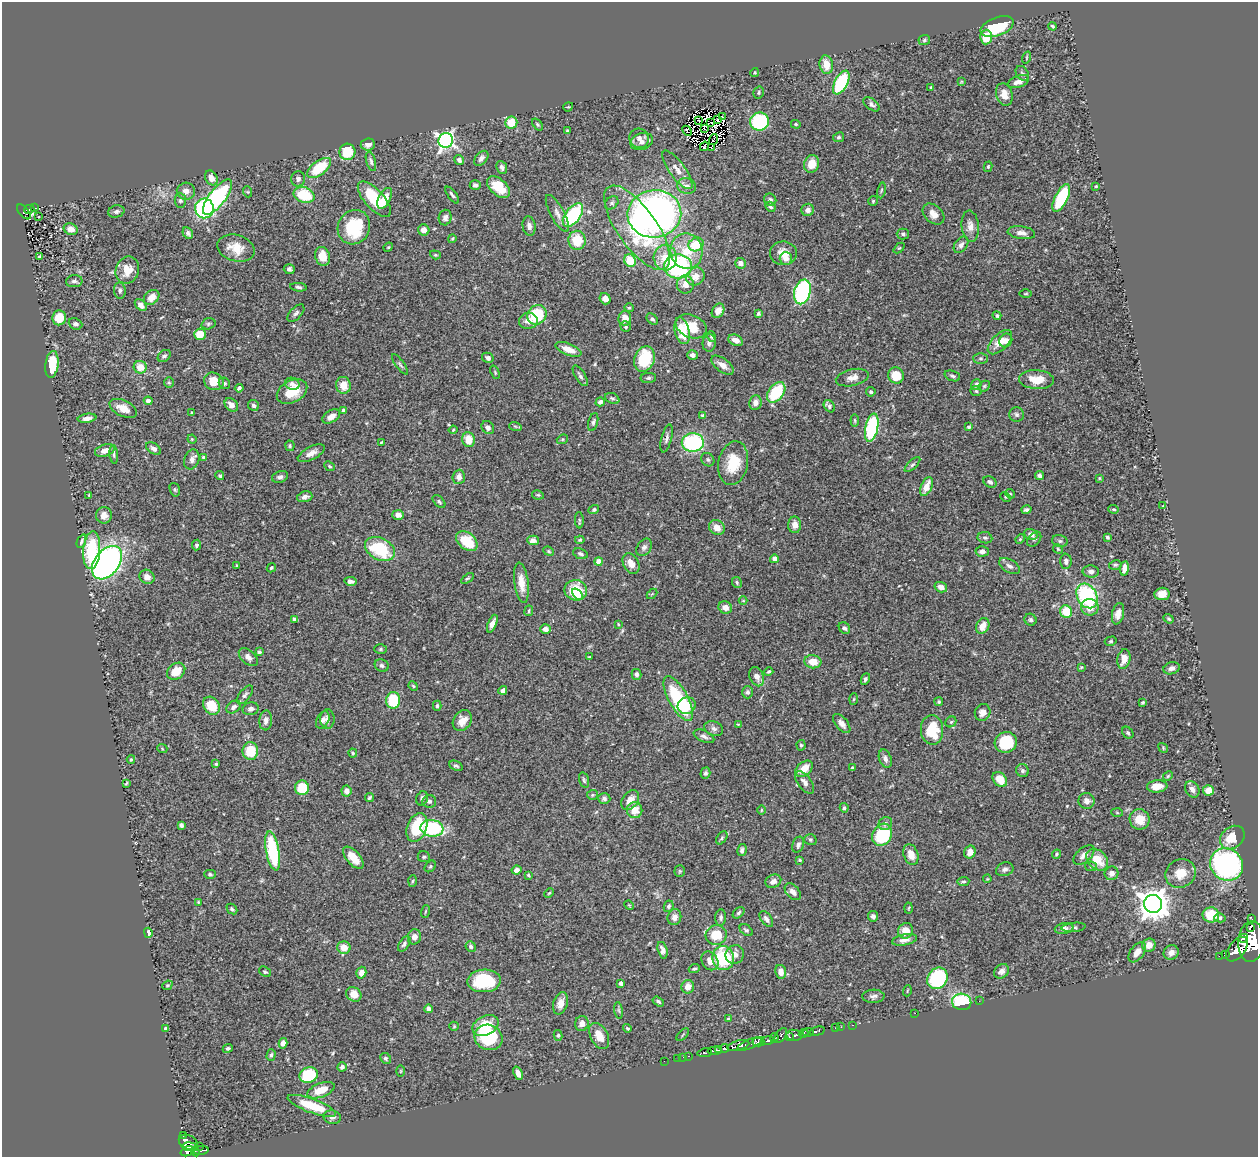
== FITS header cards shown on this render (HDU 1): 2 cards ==
NAXIS1  =                 1256
NAXIS2  =                 1155

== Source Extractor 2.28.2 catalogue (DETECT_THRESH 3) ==
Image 1256 x 1155 px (HDU 1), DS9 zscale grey, 1 PNG px = 1 image px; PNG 1260 x 1159 px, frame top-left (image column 1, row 1155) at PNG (2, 2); each listed source drawn as its Kron ellipse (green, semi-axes under 4 px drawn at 4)
Background 0.438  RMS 0.017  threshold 0.0522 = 3 sigma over >= 5 px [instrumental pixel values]
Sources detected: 516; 4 with non-positive FLUX_AUTO (blend fragments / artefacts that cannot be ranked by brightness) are neither listed nor drawn; of the other 512, the 500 brightest by FLUX_AUTO listed and drawn (12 fainter detections omitted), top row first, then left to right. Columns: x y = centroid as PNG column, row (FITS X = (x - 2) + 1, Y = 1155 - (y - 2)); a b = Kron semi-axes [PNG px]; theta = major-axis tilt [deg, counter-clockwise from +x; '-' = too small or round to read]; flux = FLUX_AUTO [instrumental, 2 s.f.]
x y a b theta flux
997 26 17 9 21 57
1052 26 4 3 - 1.6
986 37 7 6 - 21
924 40 6 5 - 1.8
1027 57 6 3 72 1.1
826 65 9 7 -80 16
755 73 4 4 - 1.6
1022 73 8 6 -57 2.8
961 82 4 3 - 1.1
1018 82 11 5 20 8.7
841 83 13 6 62 100
931 87 3 3 - 1.3
759 93 6 5 - 1.8
1004 94 11 8 -73 11
872 104 9 5 -38 3.3
568 107 5 4 - 1.2
723 116 4 2 - 2.3
718 119 3 3 - 3.1
699 120 3 2 - 1.3
710 122 3 2 - 1.1
759 122 9 9 - 86
511 123 6 6 - 26
537 124 7 4 -52 1.8
796 124 5 4 - 1.5
704 129 3 3 - 2.2
567 131 3 3 - 1.4
687 131 5 3 - 2.4
839 137 6 4 28 2.1
639 138 10 9 - 6.7
713 139 6 2 72 2.4
446 140 7 7 - 350
642 142 11 8 18 6.9
368 144 7 6 - 5.2
704 146 5 3 - 1.9
711 148 3 2 - 1.3
347 152 8 8 - 41
481 158 8 5 50 5.1
459 160 5 4 - 3.6
371 161 10 4 -74 3.1
812 164 9 7 71 16
502 167 7 5 -66 3.7
988 167 5 4 - 1.5
319 168 14 7 37 46
677 170 23 8 -54 11
211 178 8 6 -60 8.1
298 179 7 7 - 4.2
475 185 5 5 - 3.6
687 186 9 7 -13 7.1
1096 186 3 2 - 1
499 187 13 8 -41 30
881 190 8 4 81 1.9
186 191 9 8 - 7.9
248 192 5 3 - 1.2
304 195 11 7 -18 47
452 195 10 4 -53 3
218 197 21 8 52 140
385 198 11 6 62 14
1061 198 15 6 63 92
374 199 22 9 -48 54
180 200 7 5 -85 2.9
770 200 6 6 - 3
873 201 5 5 - 1.7
612 203 7 5 44 2.6
770 207 5 4 - 2.4
34 208 4 2 - 14
204 208 10 9 - 130
29 209 5 3 - 37
808 210 6 6 - 5.9
116 211 8 6 14 3.2
24 212 9 4 -50 47
557 213 21 7 -61 7
654 214 27 23 6 570
933 214 12 8 -41 10
573 215 13 7 52 90
39 217 3 2 - 1.9
445 218 8 6 76 4.4
529 226 10 6 -79 4.7
970 226 15 8 -85 9.2
354 227 18 15 60 66
637 228 50 19 -55 130
71 229 7 5 -22 9
424 230 6 5 - 6.5
188 233 6 5 - 3.4
1021 233 14 6 -7 7
903 234 6 5 - 2.8
452 239 4 4 - 1.3
577 240 9 8 - 28
696 244 8 6 27 35
961 245 9 6 54 4.5
388 247 5 4 - 1.3
236 248 19 13 -16 21
899 248 6 4 42 1.5
686 251 18 16 -80 31
783 253 13 12 - 14
435 255 5 4 - 1.4
323 256 9 7 -72 18
40 257 4 3 - 2
665 258 13 11 -83 24
786 258 6 6 - 8.5
630 261 6 5 - 34
740 263 5 5 - 6.1
678 266 14 12 -4 160
289 269 5 5 - 3
127 270 14 11 70 18
695 276 9 8 - 13
74 281 8 6 4 3.7
685 284 9 8 - 11
298 287 8 4 -6 2.9
120 290 8 6 -84 3.6
802 292 12 8 74 170
1026 294 6 3 1 1.2
152 297 8 6 43 11
605 299 6 5 - 8.6
141 305 7 4 -46 4.8
629 308 5 4 - 1.4
718 311 8 6 61 8.7
296 313 11 5 47 3.8
758 313 4 4 - 1.9
537 315 10 9 - 57
997 316 4 4 - 1.9
59 318 7 7 - 22
625 318 7 6 - 11
652 319 6 4 -42 2.8
528 321 9 8 - 7.7
75 324 7 5 -22 3.2
208 324 7 5 16 2.5
691 326 16 11 -22 28
626 327 5 5 - 2.1
682 331 13 7 -76 30
200 334 6 5 - 22
711 337 6 4 -54 2
736 340 8 5 -24 8.9
1006 340 7 6 - 5.7
1000 342 15 8 45 16
709 343 9 6 84 4.5
568 349 14 5 -22 13
692 355 5 4 - 4
164 356 7 5 38 3.1
488 358 6 5 - 3.5
981 358 7 5 -1 2.4
644 359 13 10 70 55
52 364 13 6 83 47
400 364 12 4 -53 2.4
722 365 13 6 -37 7.7
140 367 6 6 - 17
495 372 7 3 -68 1.4
896 375 8 7 - 28
580 376 12 5 -59 3.4
952 376 8 5 -20 2.6
648 378 8 5 1 2.5
852 378 17 8 12 9
1036 380 17 9 -4 21
214 381 10 8 -22 19
169 383 5 5 - 1.9
224 383 6 5 - 2
292 384 7 6 - 4.8
343 385 8 7 - 15
976 385 6 5 - 4.4
984 386 6 5 - 1.8
239 388 4 4 - 4.1
292 391 16 11 29 28
976 391 5 5 - 1.8
776 392 11 7 52 59
871 392 5 4 - 2.5
612 398 7 5 -24 2.2
148 401 4 4 - 4.2
600 402 5 4 - 3.3
755 403 7 6 - 7.7
231 405 7 6 - 8.3
254 405 6 5 - 3.6
829 406 7 5 -54 3
123 408 15 8 -25 14
343 410 4 4 - 3
192 412 3 3 - 1.2
1017 415 7 7 - 3.5
331 416 10 6 33 8.8
702 416 4 4 - 2
87 418 9 4 8 6.4
855 421 6 4 -83 1.5
593 422 9 4 76 2.6
515 426 6 4 -19 1.8
969 427 4 3 - 1.8
488 428 7 5 -49 5.4
872 428 14 6 79 120
453 430 4 3 - 1.2
667 438 14 5 75 4
192 439 4 4 - 1.2
562 439 6 4 21 1.4
468 440 7 6 - 20
381 442 3 2 - 1
693 442 11 9 2 110
290 446 5 4 - 1.8
154 449 8 5 -34 4.4
105 451 10 6 18 8.9
311 453 15 6 27 7.9
114 454 9 4 -85 2.4
203 457 4 3 - 1.7
192 459 10 7 69 5.2
708 460 7 6 - 2.4
733 463 22 14 78 35
912 465 10 4 44 2.7
330 466 6 4 -40 1.7
220 476 4 4 - 1.9
1040 476 4 4 - 3.9
280 477 8 5 17 3.5
459 477 7 6 - 6.6
1099 478 4 3 - 1.2
990 482 7 5 -33 3.3
926 487 10 5 66 15
175 490 7 5 -73 2
1010 494 5 4 - 1.5
89 495 3 2 - 1
538 495 6 4 -10 1.6
305 497 8 5 16 4.8
1005 497 5 4 - 1.4
439 502 7 4 -45 2.3
1163 506 4 4 - 1.2
1114 509 5 4 - 1.6
594 510 5 4 - 2.4
1026 510 5 3 - 2.5
104 515 8 8 - 7.4
398 515 6 5 - 5.7
579 520 8 4 -88 1.9
795 525 8 6 89 8.9
717 528 8 7 - 11
1031 534 7 5 -25 7.1
1107 537 4 3 - 2.1
985 538 7 5 -9 2.8
1020 539 5 4 - 1.5
1034 539 8 5 48 3
533 540 6 4 -1 6.1
580 540 5 4 - 1.3
81 541 7 4 67 2.7
467 541 12 8 -39 34
1060 541 8 6 -15 2.8
197 545 5 4 - 2.3
644 547 9 6 54 4.4
380 549 16 11 -28 68
1058 549 5 4 - 1.4
92 550 19 8 86 85
549 551 6 4 -23 1.5
982 551 6 5 - 4.8
580 554 7 5 -20 3.1
774 559 4 4 - 6.1
1066 561 7 6 - 3.6
598 562 4 4 - 9.6
107 563 19 12 52 480
631 563 11 7 -64 12
1115 565 6 4 12 1.9
237 566 3 3 - 1.5
1010 566 12 6 -30 5
271 568 5 4 - 1.9
1124 568 7 4 81 7.2
1091 572 8 6 -3 4.7
147 577 8 7 - 8.1
467 578 7 3 35 1.6
350 581 6 4 -10 4.3
521 583 20 7 -82 16
737 583 6 4 -61 1.9
941 587 6 5 - 8
576 590 11 10 - 42
578 594 7 4 -49 10
652 594 6 4 44 1.3
1162 594 7 6 - 9.8
1087 596 13 10 -61 130
743 601 4 3 - 0.94
725 607 7 6 - 8.1
1090 607 9 8 - 12
529 611 5 3 - 1.1
1066 612 6 6 - 33
1118 614 11 6 78 9.5
294 619 4 4 - 3.1
1169 619 5 3 - 1.5
1030 620 6 5 - 2.5
492 624 9 4 68 6.1
618 624 3 2 - 0.99
983 626 8 6 64 13
844 628 6 5 - 2.8
545 629 5 5 - 6.5
1111 641 6 4 15 1.6
380 649 6 5 - 1.9
259 652 4 3 - 2.5
248 657 11 6 -42 6.3
589 657 3 3 - 1.1
1124 659 10 6 78 11
813 662 8 6 -8 17
382 665 7 6 - 2.9
1081 667 4 3 - 1.1
1171 668 8 6 18 4.5
176 671 10 7 38 21
769 672 4 3 - 1.5
636 674 5 5 - 3.5
757 677 10 7 -67 8.3
865 679 6 4 64 2.5
413 686 5 4 - 1.4
503 690 4 4 - 3.6
748 692 6 5 - 3.2
245 695 11 5 52 3.2
678 699 25 9 -61 93
854 699 6 4 87 1.3
393 700 8 7 - 46
939 702 4 4 - 1.9
1143 702 3 3 - 1.9
211 706 9 7 -54 30
437 706 5 4 - 2.1
687 706 9 8 - 18
234 707 8 5 35 3.9
251 709 8 6 13 4.3
983 712 8 7 - 7.8
327 719 10 7 -90 6.2
266 720 10 6 87 5.5
323 720 9 6 61 5
462 721 11 9 56 11
951 722 6 5 - 1.7
738 724 4 3 - 1.1
842 724 11 6 -51 6.3
714 728 10 7 -23 4
932 730 15 11 -86 40
1128 733 7 5 -53 2.1
704 736 11 5 -25 4
1006 742 11 10 - 44
801 745 5 4 - 1.8
162 748 5 3 - 1.1
1163 748 5 4 - 1.3
250 751 9 8 - 30
353 753 4 4 - 1.8
131 759 4 3 - 1.6
885 759 9 6 -68 4.5
216 764 4 3 - 1.8
456 766 7 4 -24 2.5
852 768 3 2 - 1.1
804 769 10 6 40 16
1022 771 6 6 - 2.9
705 773 6 5 - 2.9
1168 776 5 4 - 1.5
1000 779 8 6 -50 21
584 780 8 4 -75 2.2
805 782 13 6 -53 7
126 783 4 2 - 1.3
1157 786 10 6 5 13
302 788 7 7 - 37
1192 789 8 6 -56 5.2
1208 790 5 5 - 13
346 791 5 5 - 6.6
592 795 5 5 - 1.3
369 798 5 3 - 2.3
422 798 7 5 73 3.8
604 799 6 5 - 3
630 800 11 7 54 11
429 801 7 6 - 3.3
1087 801 8 8 - 6.7
844 808 5 4 - 2.2
635 810 8 7 - 17
761 810 5 3 - 1.2
1117 813 6 4 -3 1.4
1140 819 10 10 - 20
885 823 7 6 - 3.8
181 825 4 4 - 3.7
417 827 15 9 68 53
432 828 11 8 -8 93
882 835 11 9 60 77
722 838 7 5 53 2
1232 838 13 10 40 27
810 840 6 5 - 2.1
798 845 8 5 70 4.3
742 850 6 4 77 3.7
273 851 20 6 -79 89
970 852 7 5 74 11
1056 854 5 3 - 1.7
911 855 10 7 -70 12
1084 855 12 7 42 6.9
424 857 6 5 - 2.2
353 858 13 6 -49 18
800 860 4 3 - 1.3
1097 860 12 9 -43 25
1227 865 17 15 -39 260
430 866 6 4 49 1.8
1091 866 6 4 -11 2
1005 869 9 6 21 4.3
516 870 5 4 - 4.6
680 871 5 5 - 1.6
1112 873 7 6 - 5.2
1181 873 16 14 30 20
210 874 6 4 -2 2
528 875 3 3 - 1.4
987 879 4 3 - 1.1
413 881 6 4 86 1.4
773 881 8 6 25 5.4
963 882 6 4 8 1.9
793 892 10 6 -47 6
549 893 5 3 - 1.2
198 902 3 3 - 0.95
1153 904 9 9 - 1800
629 905 5 4 - 1
669 906 6 4 64 2.3
909 908 5 3 - 1.1
232 909 6 4 -44 2.5
425 911 6 3 71 1.3
739 913 7 4 42 2.4
1211 915 8 7 - 32
873 916 5 5 - 3.7
674 917 8 6 75 6.7
721 918 8 5 86 3
1220 918 5 4 - 2.6
766 919 9 5 -54 4.9
1252 919 3 2 - 5.5
1074 927 12 4 6 2.8
1250 927 3 2 - 160
1064 928 9 5 10 5.3
746 930 7 5 -39 2.5
905 931 8 7 - 14
148 933 5 3 - 5.7
716 935 10 9 - 31
414 937 7 6 - 6.5
1243 938 5 3 - 180
904 940 13 5 11 6.6
1251 942 20 13 86 2900
404 944 8 5 56 3.3
1149 945 7 6 - 8.8
471 946 5 5 - 2.4
344 948 6 6 - 14
1237 949 14 8 53 1200
663 950 8 5 -74 5.2
1137 952 11 6 53 10
1171 953 8 7 - 7.7
735 954 9 9 - 9.3
1225 955 3 3 - 62
1219 956 2 2 - 16
723 958 12 11 - 78
710 961 10 8 -57 8.6
694 969 5 4 - 1.9
1001 971 8 6 39 5.5
265 972 6 4 -33 2.1
781 972 7 5 -80 6.7
361 973 6 5 - 7.6
937 978 11 9 52 110
484 981 16 11 3 72
621 983 4 4 - 3.1
167 985 5 4 - 1.6
688 987 7 6 - 9.8
907 991 5 3 - 1.1
354 994 8 6 -41 12
873 996 11 6 2 4.5
658 1001 6 4 -34 2.6
979 1001 2 2 - 3
962 1002 10 8 -11 75
561 1003 11 7 74 9.4
428 1009 4 4 - 4.4
619 1010 8 4 -81 2.2
915 1013 2 2 - 36
728 1019 4 3 - 1.1
582 1024 7 7 - 7.1
485 1025 14 9 25 37
852 1025 3 2 - 7.6
454 1026 5 4 - 1.4
841 1027 2 2 - 4.4
165 1028 4 3 - 1.8
627 1028 4 4 - 1.6
835 1028 2 2 - 5
817 1031 8 3 13 29
808 1032 5 3 - 120
804 1033 5 4 - 240
558 1035 5 4 - 2
683 1035 8 3 46 1.3
781 1035 8 5 54 110
794 1035 8 5 -11 270
599 1036 14 8 -62 17
488 1037 14 12 -23 81
789 1037 4 3 - 99
774 1038 5 3 - 77
768 1041 6 3 12 190
758 1042 6 3 2 140
283 1043 5 4 - 6
751 1044 14 4 22 190
738 1045 11 5 15 640
228 1048 5 4 - 2
725 1048 4 3 - 260
719 1050 4 3 - 130
715 1051 7 3 2 210
705 1053 7 3 9 72
271 1055 6 4 75 2.1
688 1056 3 2 - 15
683 1057 2 2 - 4.1
386 1058 6 5 - 2.3
678 1058 2 2 - 5
664 1061 2 2 - 3.3
342 1067 4 4 - 3.2
401 1071 6 4 90 1.2
518 1073 7 4 -66 6
309 1075 9 7 22 62
321 1090 14 7 21 19
312 1106 26 7 -20 38
332 1117 9 6 -9 4.7
183 1135 3 2 - 9.3
188 1142 10 7 -27 210
189 1146 7 3 2 120
200 1146 2 2 - 3
201 1150 7 3 9 75
187 1151 7 4 20 180
195 1152 5 3 - 51
At the frame edge (FLAGS 8, measured only in part): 1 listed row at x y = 1251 942
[12 fainter detections neither listed nor drawn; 4 non-positive-flux detections neither listed nor drawn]